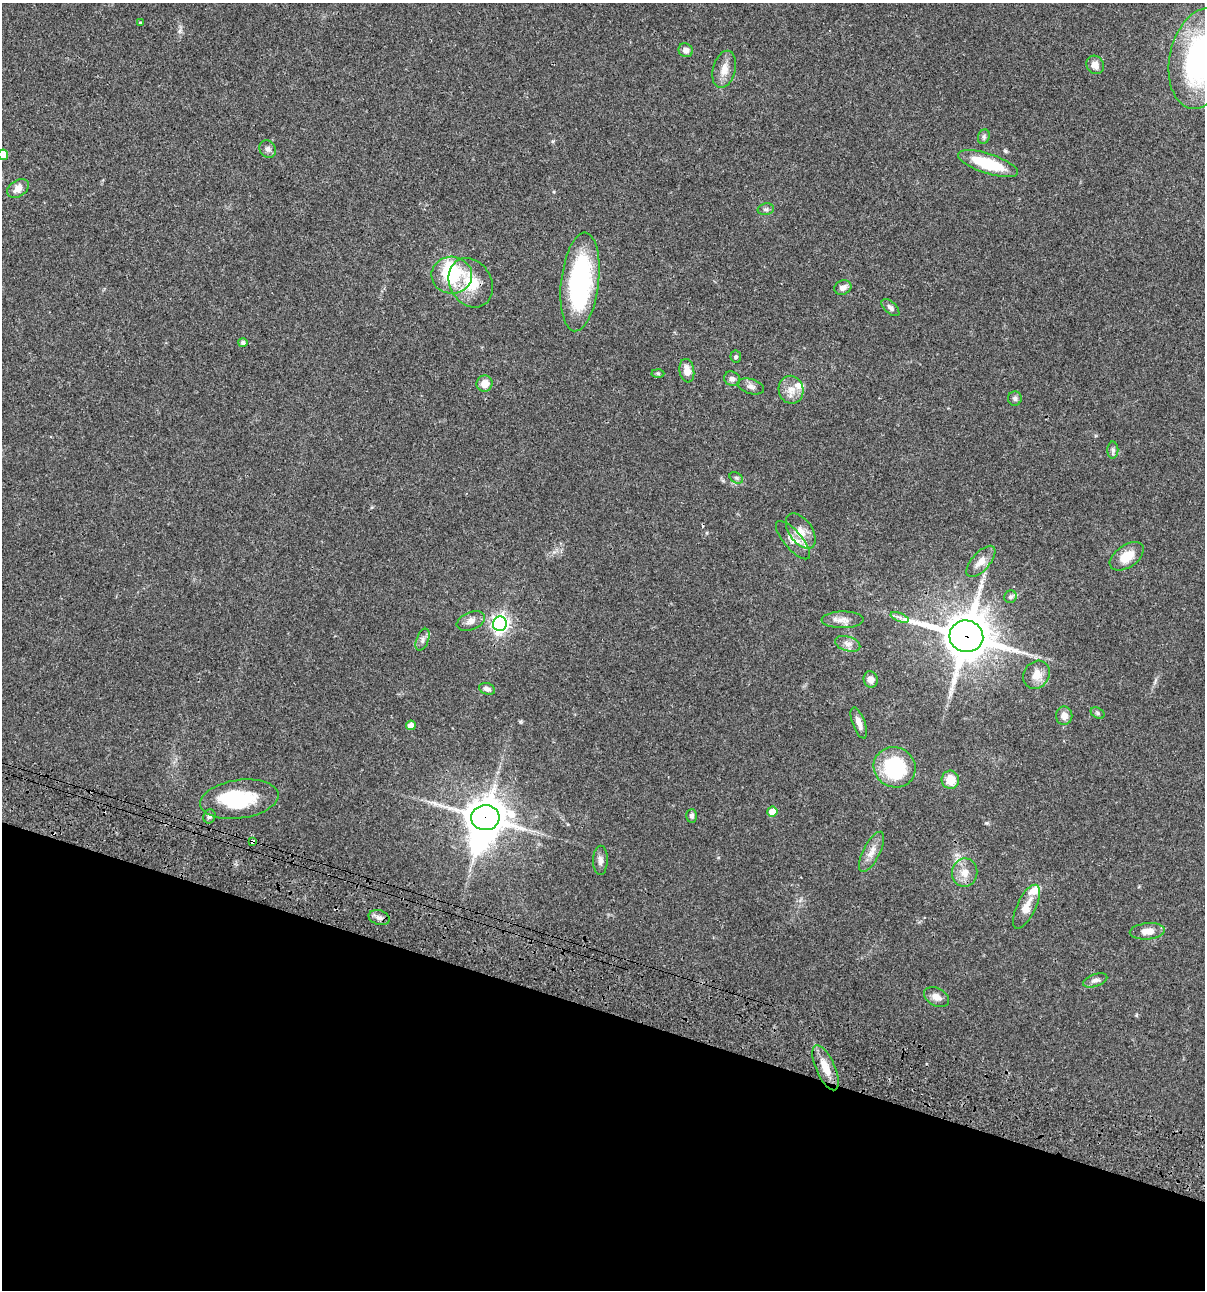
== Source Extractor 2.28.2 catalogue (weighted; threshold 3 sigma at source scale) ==
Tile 15 of 4 x 4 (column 3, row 4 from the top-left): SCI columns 2641-3843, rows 120-1407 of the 5405 x 5389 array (HDU 1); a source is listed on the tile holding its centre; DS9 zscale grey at full resolution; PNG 1207 x 1292 px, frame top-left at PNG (2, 3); each listed source drawn as its Kron ellipse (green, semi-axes under 4 px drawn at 4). Shown black and unused: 22% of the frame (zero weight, under 3 of 4 exposures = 9% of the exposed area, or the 3 px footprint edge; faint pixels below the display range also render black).
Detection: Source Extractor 2.28.2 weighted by HDU 2 'WHT'; one run over the whole footprint, this tile lists its part. Background 0.0456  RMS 0.0054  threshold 0.0245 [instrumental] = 3 sigma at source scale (4.5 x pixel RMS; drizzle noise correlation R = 1.50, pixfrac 1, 0.05/0.05 arcsec/px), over >= 5 px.
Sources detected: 69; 3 inside a brighter object's white glare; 1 cosmic-ray / hot-pixel residue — neither listed nor drawn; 2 inside a brighter listed object's ellipse — not listed separately; the other 63 listed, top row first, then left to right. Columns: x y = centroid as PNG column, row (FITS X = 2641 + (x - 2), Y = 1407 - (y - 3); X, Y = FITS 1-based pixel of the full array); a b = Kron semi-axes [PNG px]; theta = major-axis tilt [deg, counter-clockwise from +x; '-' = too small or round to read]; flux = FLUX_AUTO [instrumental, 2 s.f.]
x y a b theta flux
140 22 4 3 - 0.62
686 50 7 6 - 2.4
1201 59 51 31 78 120
1095 65 9 8 - 3.9
724 69 19 11 75 5.7
984 137 7 5 72 1.1
268 149 9 7 -55 1.9
3 155 5 5 - 7.6
988 164 31 10 -18 24
18 189 12 8 35 4.2
766 209 8 6 12 1.3
452 275 20 18 -4 24
580 282 49 19 83 73
471 283 26 21 -59 15
843 287 9 7 23 2.7
890 308 11 5 -43 1.7
243 343 4 4 - 1.5
736 357 6 5 - 0.94
687 371 12 7 -81 4.9
658 373 6 4 -1 0.69
732 379 8 7 - 2.1
485 383 8 8 - 5
751 386 13 7 -17 2.4
791 390 14 12 -78 5.7
1015 398 7 7 - 1.5
1113 450 8 5 -89 1.2
736 478 7 5 -32 1
801 531 20 11 -55 6.8
793 540 24 9 -49 5.4
1127 556 19 11 35 8.4
981 561 19 9 49 4.9
1010 597 6 6 - 1.4
900 617 9 3 -21 1.5
843 620 21 8 1 4
471 621 15 9 23 3.3
500 624 7 7 - 200
966 636 17 16 - 1900
423 640 11 6 68 2
848 644 13 7 -16 2.9
1036 675 15 12 55 6.1
871 679 8 7 - 3.1
487 689 8 5 -21 1.8
1098 713 7 5 -28 0.98
1064 716 9 8 - 3.5
859 723 16 6 -70 3.4
411 725 5 4 - 4.7
895 767 21 20 - 36
950 780 9 8 - 7.8
239 799 39 19 8 30
772 812 5 5 - 7.6
209 816 7 6 - 1.3
692 816 7 5 89 1.2
485 818 14 12 3 1100
252 842 3 3 - 4.8
871 852 22 8 63 4.9
600 860 14 7 88 2.5
965 873 14 12 83 5.7
1026 907 24 9 64 6.3
379 918 11 7 -16 2.4
1147 931 17 8 6 5.9
1095 980 12 6 20 2
937 997 13 8 -27 3.4
826 1068 24 9 -66 8.1
Overlapping masked pixels (flux is a lower limit): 3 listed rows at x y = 966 636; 485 818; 252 842
Isophote crosses this tile's border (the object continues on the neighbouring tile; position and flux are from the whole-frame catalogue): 2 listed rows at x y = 1201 59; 3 155